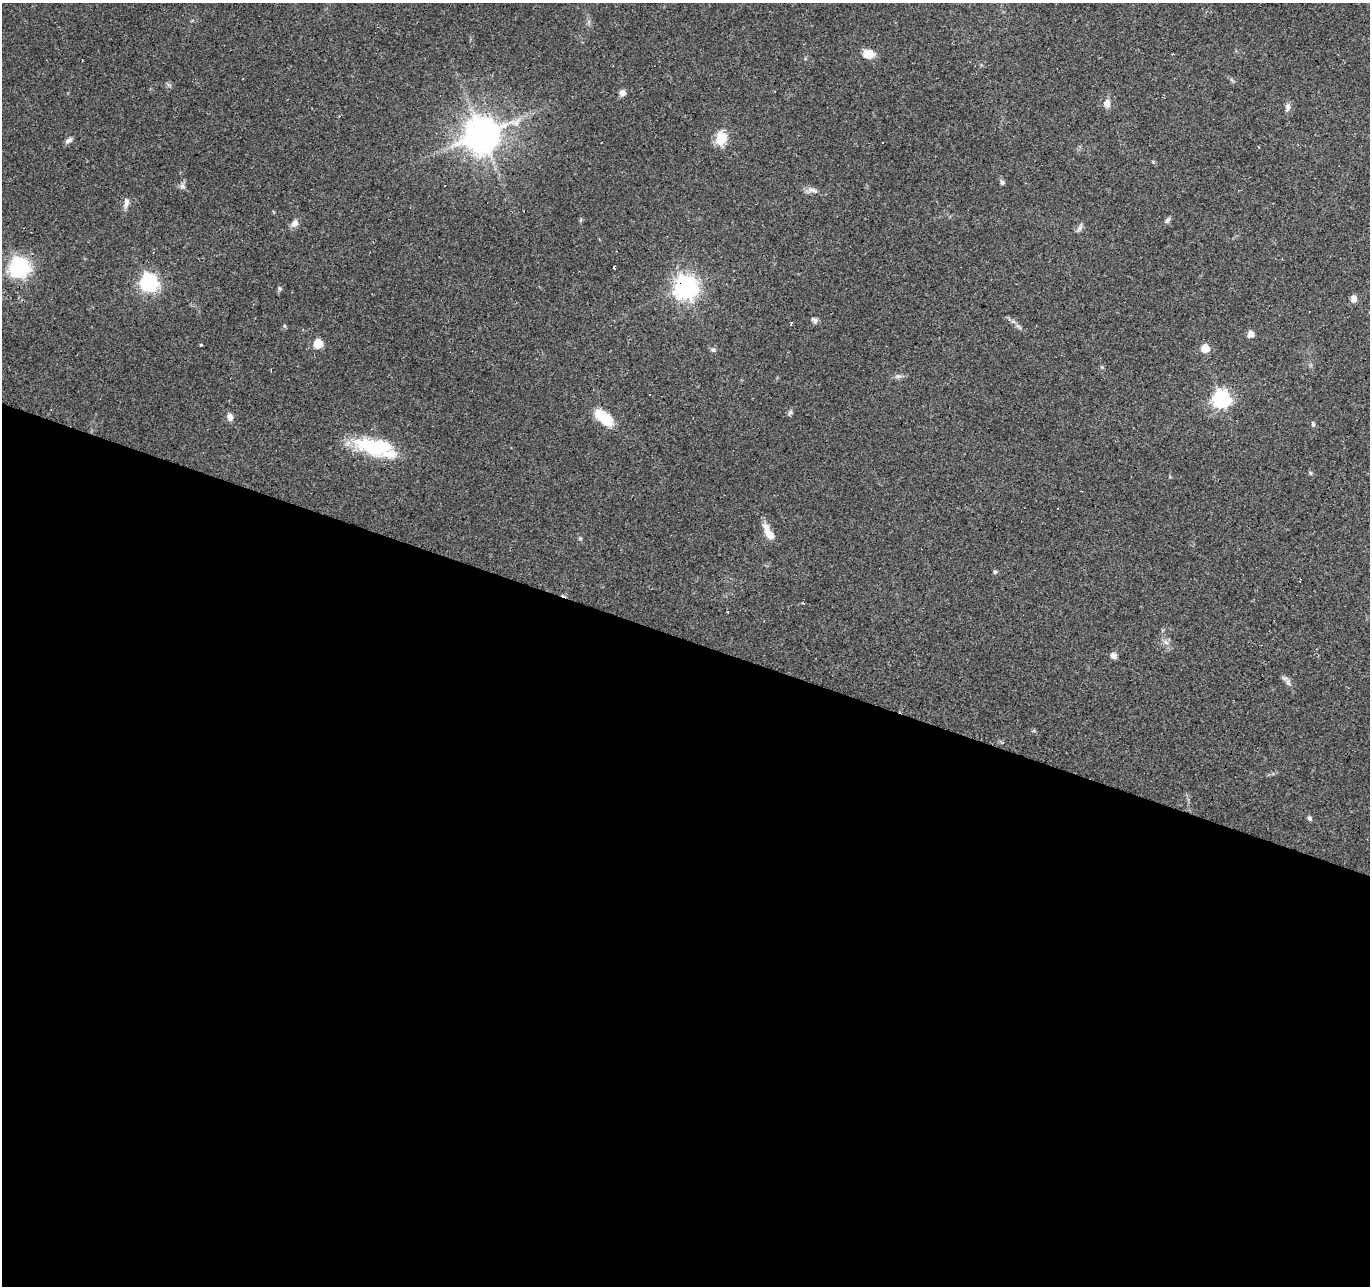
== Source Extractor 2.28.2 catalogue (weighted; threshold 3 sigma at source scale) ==
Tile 14 of 4 x 4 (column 2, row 4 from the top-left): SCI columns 1369-2736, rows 208-1491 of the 5474 x 5616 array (HDU 1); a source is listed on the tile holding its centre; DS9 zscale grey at full resolution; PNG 1372 x 1288 px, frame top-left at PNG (2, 3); no overlay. Shown black and unused: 50% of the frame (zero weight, under 2 of 3 exposures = <1% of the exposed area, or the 3 px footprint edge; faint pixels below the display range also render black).
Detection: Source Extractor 2.28.2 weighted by HDU 2 'WHT'; one run over the whole footprint, this tile lists its part. Background 0.066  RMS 0.0056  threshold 0.025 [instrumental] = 3 sigma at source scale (4.5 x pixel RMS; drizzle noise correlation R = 1.50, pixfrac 1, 0.0396/0.0396 arcsec/px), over >= 5 px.
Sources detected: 54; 7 cosmic-ray / hot-pixel residue — not listed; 1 inside a brighter listed object's ellipse — not listed separately; the other 46 listed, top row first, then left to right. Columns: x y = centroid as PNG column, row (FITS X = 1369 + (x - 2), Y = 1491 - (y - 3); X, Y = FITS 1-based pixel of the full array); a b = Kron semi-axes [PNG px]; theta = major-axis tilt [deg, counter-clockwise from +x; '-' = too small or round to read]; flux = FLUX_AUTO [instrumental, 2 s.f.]
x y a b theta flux
869 54 13 10 -7 6.6
243 79 3 3 - 1.2
622 93 8 7 - 2.5
1107 103 9 8 - 3.6
1288 107 11 6 76 2.2
482 134 10 10 - 1300
721 139 18 14 70 8.9
69 140 10 5 30 1.9
1258 147 3 2 - 0.44
1002 182 6 5 - 1.2
182 186 7 6 - 1.7
812 190 15 6 -16 3.1
126 203 15 6 77 2.8
1167 220 9 5 46 1.3
294 223 11 7 46 3
1079 228 11 5 66 1.6
19 267 8 8 - 250
149 282 8 7 - 180
686 287 8 8 - 390
279 288 7 4 -90 0.95
1353 299 6 6 - 4
814 320 9 6 -42 1.5
1013 321 7 4 -1 1.1
791 324 5 2 - 0.7
1251 334 6 6 - 4
318 344 6 6 - 18
201 345 4 3 - 0.52
1205 348 6 6 - 11
713 350 7 4 0 1
1102 367 5 5 - 0.67
898 376 9 5 13 1.5
650 394 3 2 - 0.67
1221 399 7 7 - 170
51 409 3 2 - 0.33
790 412 8 5 54 1.2
230 417 9 7 -77 2.9
605 418 22 11 -39 18
1313 424 6 4 -88 1.1
374 446 47 20 -12 36
1310 473 6 4 -89 0.74
768 532 24 8 -61 6.7
995 572 6 4 46 0.88
1166 642 8 5 -30 1.8
1113 656 9 7 -27 2.1
1288 683 10 7 -74 2.2
1310 818 6 5 - 1.3
Overlapping masked pixels (flux is a lower limit): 1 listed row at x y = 686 287